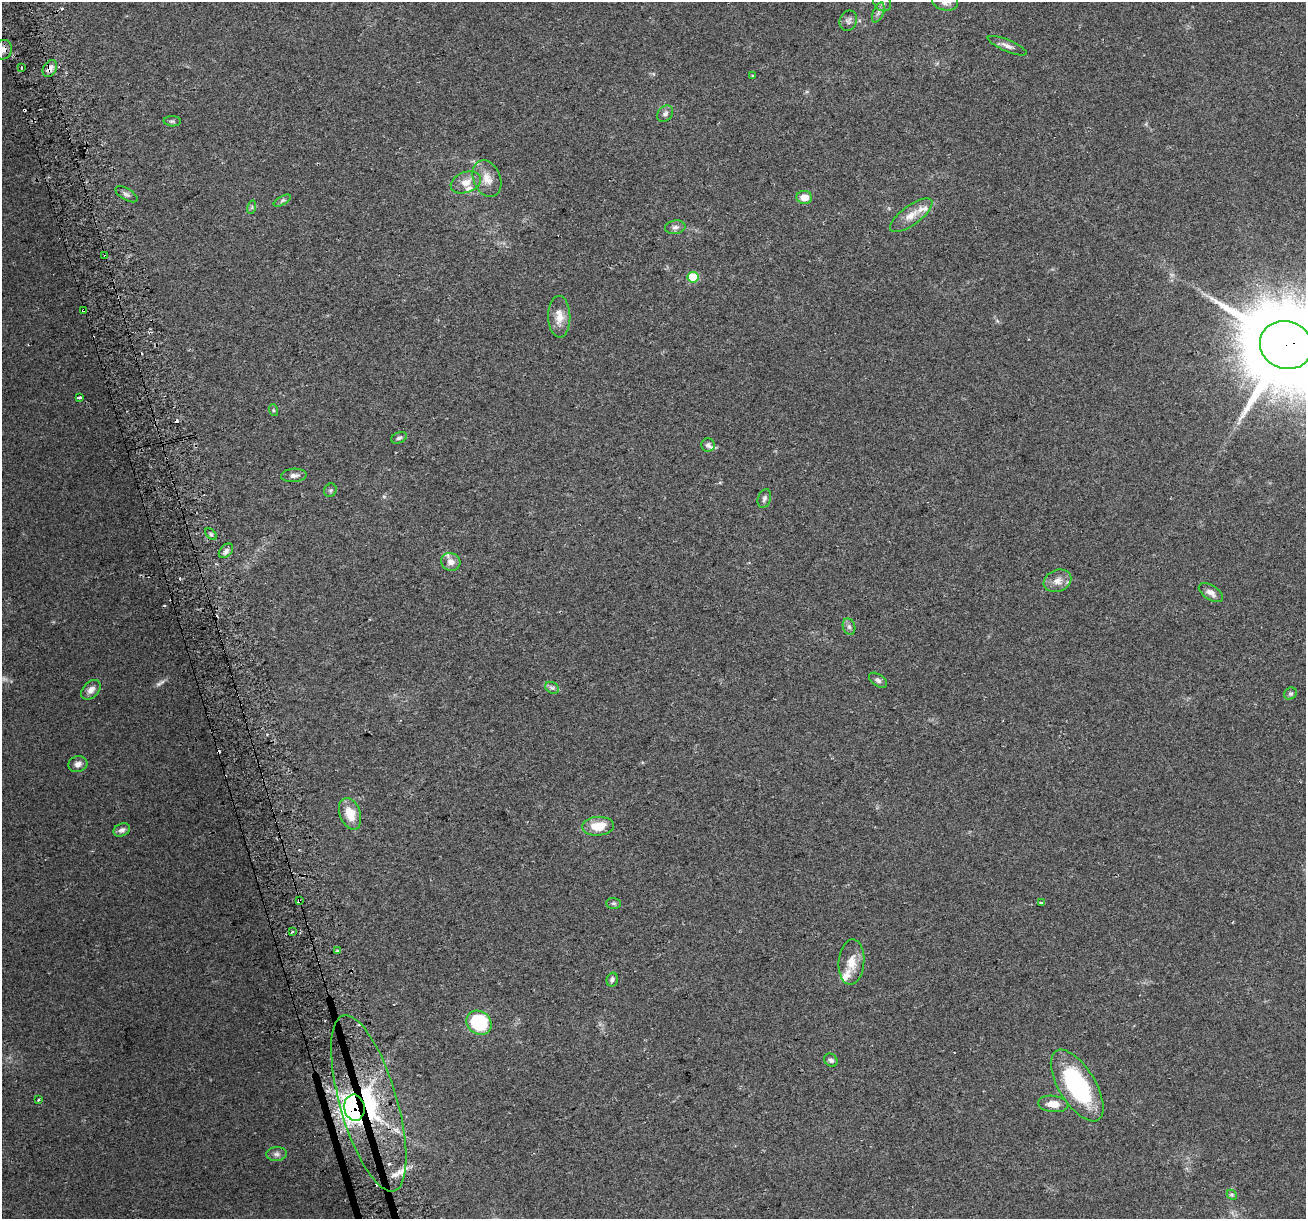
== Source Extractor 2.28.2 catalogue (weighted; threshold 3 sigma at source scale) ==
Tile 11 of 4 x 4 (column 3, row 3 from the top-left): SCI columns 2641-3944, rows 1279-2495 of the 5282 x 5037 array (HDU 1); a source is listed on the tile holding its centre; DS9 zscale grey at full resolution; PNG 1308 x 1221 px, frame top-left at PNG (2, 2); each listed source drawn as its Kron ellipse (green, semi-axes under 4 px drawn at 4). Shown black and unused: <1% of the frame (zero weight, under 2 of 3 exposures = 2% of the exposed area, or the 3 px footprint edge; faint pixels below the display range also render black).
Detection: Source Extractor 2.28.2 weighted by HDU 2 'WHT'; one run over the whole footprint, this tile lists its part. Background 0.0666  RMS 0.008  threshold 0.0362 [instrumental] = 3 sigma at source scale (4.5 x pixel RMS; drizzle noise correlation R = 1.50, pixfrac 1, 0.0396/0.0396 arcsec/px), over >= 5 px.
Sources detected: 78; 2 too faint to see at this stretch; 7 cosmic-ray / hot-pixel residue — neither listed nor drawn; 8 inside a brighter listed object's ellipse — not listed separately; the other 61 listed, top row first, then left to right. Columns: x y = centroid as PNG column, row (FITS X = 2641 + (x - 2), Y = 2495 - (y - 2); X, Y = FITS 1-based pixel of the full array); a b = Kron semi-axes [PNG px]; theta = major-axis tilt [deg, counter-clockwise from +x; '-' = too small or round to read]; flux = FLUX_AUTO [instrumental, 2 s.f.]
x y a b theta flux
882 2 10 8 -47 3.4
945 2 13 8 -10 5
878 13 10 5 68 2.5
848 21 10 8 68 3
1007 46 21 6 -23 4.2
3 50 10 9 - 4.1
21 67 3 3 - 2.1
50 69 9 6 60 4.6
753 75 3 3 - 0.8
665 114 9 7 50 2.8
172 121 8 5 -2 1.4
487 179 19 13 -67 10
466 182 16 10 20 8.3
126 194 12 5 -30 2.3
804 197 8 6 -5 8
282 201 9 4 30 1.8
252 207 7 4 72 1.3
911 215 25 9 36 10
675 227 10 7 7 3.1
105 256 3 2 - 1.3
693 277 5 5 - 33
83 310 3 3 - 4.1
559 317 21 11 -88 10
1286 345 26 23 -23 13000
79 397 4 3 - 8
273 410 6 4 -72 1.1
399 438 8 5 24 2.1
708 445 7 6 - 2.5
294 475 13 7 4 3.4
330 490 7 6 - 1.4
764 498 10 6 72 2.4
211 534 7 4 -46 1.6
226 551 8 5 47 2.8
451 562 10 9 - 5.6
1057 581 14 10 23 7
1211 593 14 7 -33 4.5
849 627 8 6 -73 2.3
878 680 10 6 -34 2.2
552 688 7 5 -29 2
91 690 11 7 47 4.9
1290 694 6 5 - 1.6
78 764 9 8 - 3.9
350 814 16 10 -70 15
598 826 16 9 5 16
122 830 8 6 26 3
299 900 3 3 - 1.7
614 903 7 5 -1 1.5
1042 903 3 3 - 2.2
292 932 3 2 - 2.5
337 951 3 3 - 1.9
851 962 23 13 86 12
612 980 7 5 76 1.8
479 1023 13 11 -35 56
831 1060 7 6 - 2.2
1077 1085 40 18 -58 90
39 1100 3 2 - 0.86
369 1103 91 28 -74 530
1053 1104 15 8 -6 8.3
354 1108 13 10 -80 630
277 1154 10 7 3 3
1232 1195 6 4 -45 1.2
Overlapping masked pixels (flux is a lower limit): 8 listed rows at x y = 3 50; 50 69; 105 256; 83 310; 1286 345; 299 900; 369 1103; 354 1108
Isophote crosses this tile's border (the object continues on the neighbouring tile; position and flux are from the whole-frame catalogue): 4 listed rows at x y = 882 2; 945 2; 3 50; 1286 345